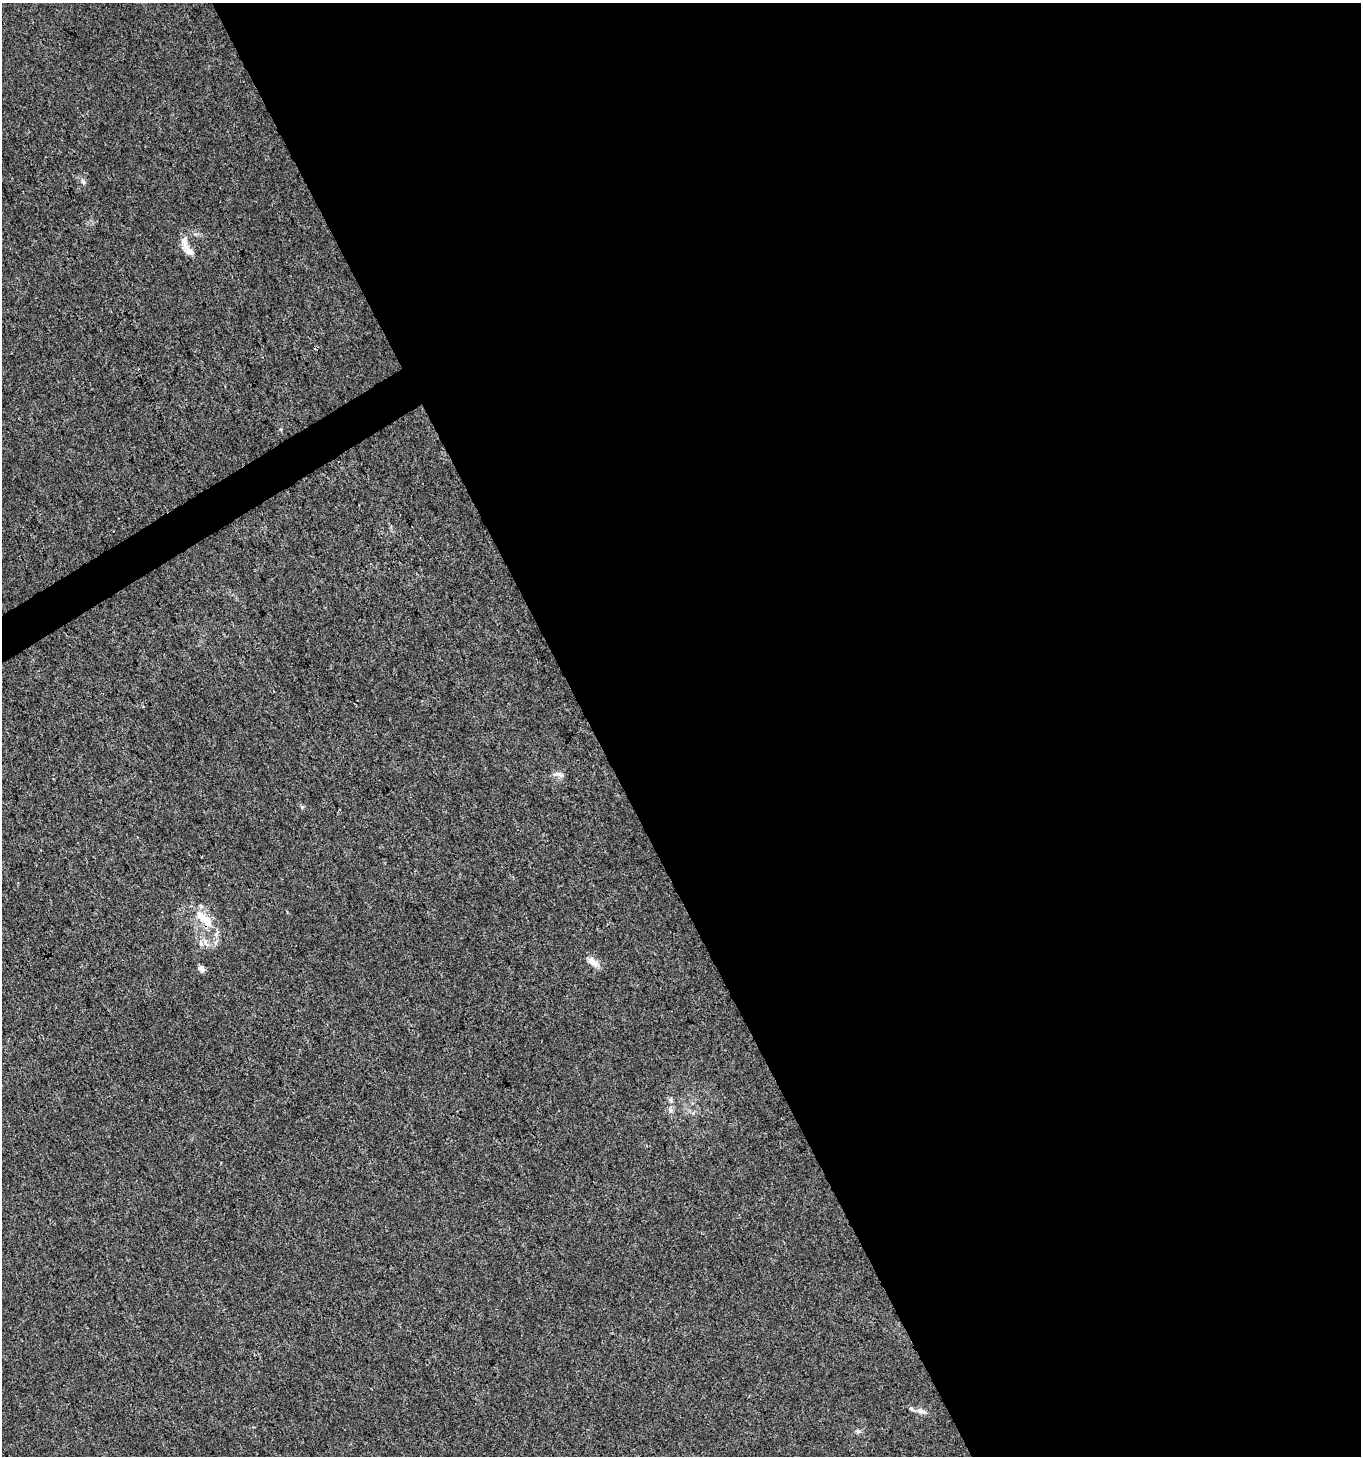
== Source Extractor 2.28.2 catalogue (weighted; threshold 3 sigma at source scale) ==
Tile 8 of 4 x 4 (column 4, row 2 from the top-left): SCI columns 4185-5543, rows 2912-4365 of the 5713 x 5819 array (HDU 1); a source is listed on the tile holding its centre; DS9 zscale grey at full resolution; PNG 1363 x 1458 px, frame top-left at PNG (2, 3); no overlay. Shown black and unused: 58% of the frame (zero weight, under 3 of 4 exposures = <1% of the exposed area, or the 3 px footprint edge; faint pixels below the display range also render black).
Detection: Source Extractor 2.28.2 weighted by HDU 2 'WHT'; one run over the whole footprint, this tile lists its part. Background 0.00761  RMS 0.0026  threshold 0.0117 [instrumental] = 3 sigma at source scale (4.5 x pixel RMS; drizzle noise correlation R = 1.50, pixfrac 1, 0.0396/0.0396 arcsec/px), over >= 5 px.
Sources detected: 14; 2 inside a brighter listed object's ellipse — not listed separately; the other 12 listed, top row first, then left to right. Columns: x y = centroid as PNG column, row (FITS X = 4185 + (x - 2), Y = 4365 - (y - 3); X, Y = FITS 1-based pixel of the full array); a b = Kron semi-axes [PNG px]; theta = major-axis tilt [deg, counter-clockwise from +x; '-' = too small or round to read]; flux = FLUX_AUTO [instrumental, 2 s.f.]
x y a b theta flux
83 181 9 4 -66 0.65
189 251 20 9 -38 2.1
558 774 15 6 -10 1.1
302 807 5 5 - 0.34
206 920 22 13 -42 5.5
201 944 8 6 -76 0.93
592 962 17 8 -42 2
201 969 9 7 -49 0.94
670 1100 7 4 -88 0.5
671 1111 7 4 90 0.58
921 1411 12 6 -10 1.3
858 1431 7 4 -71 0.41